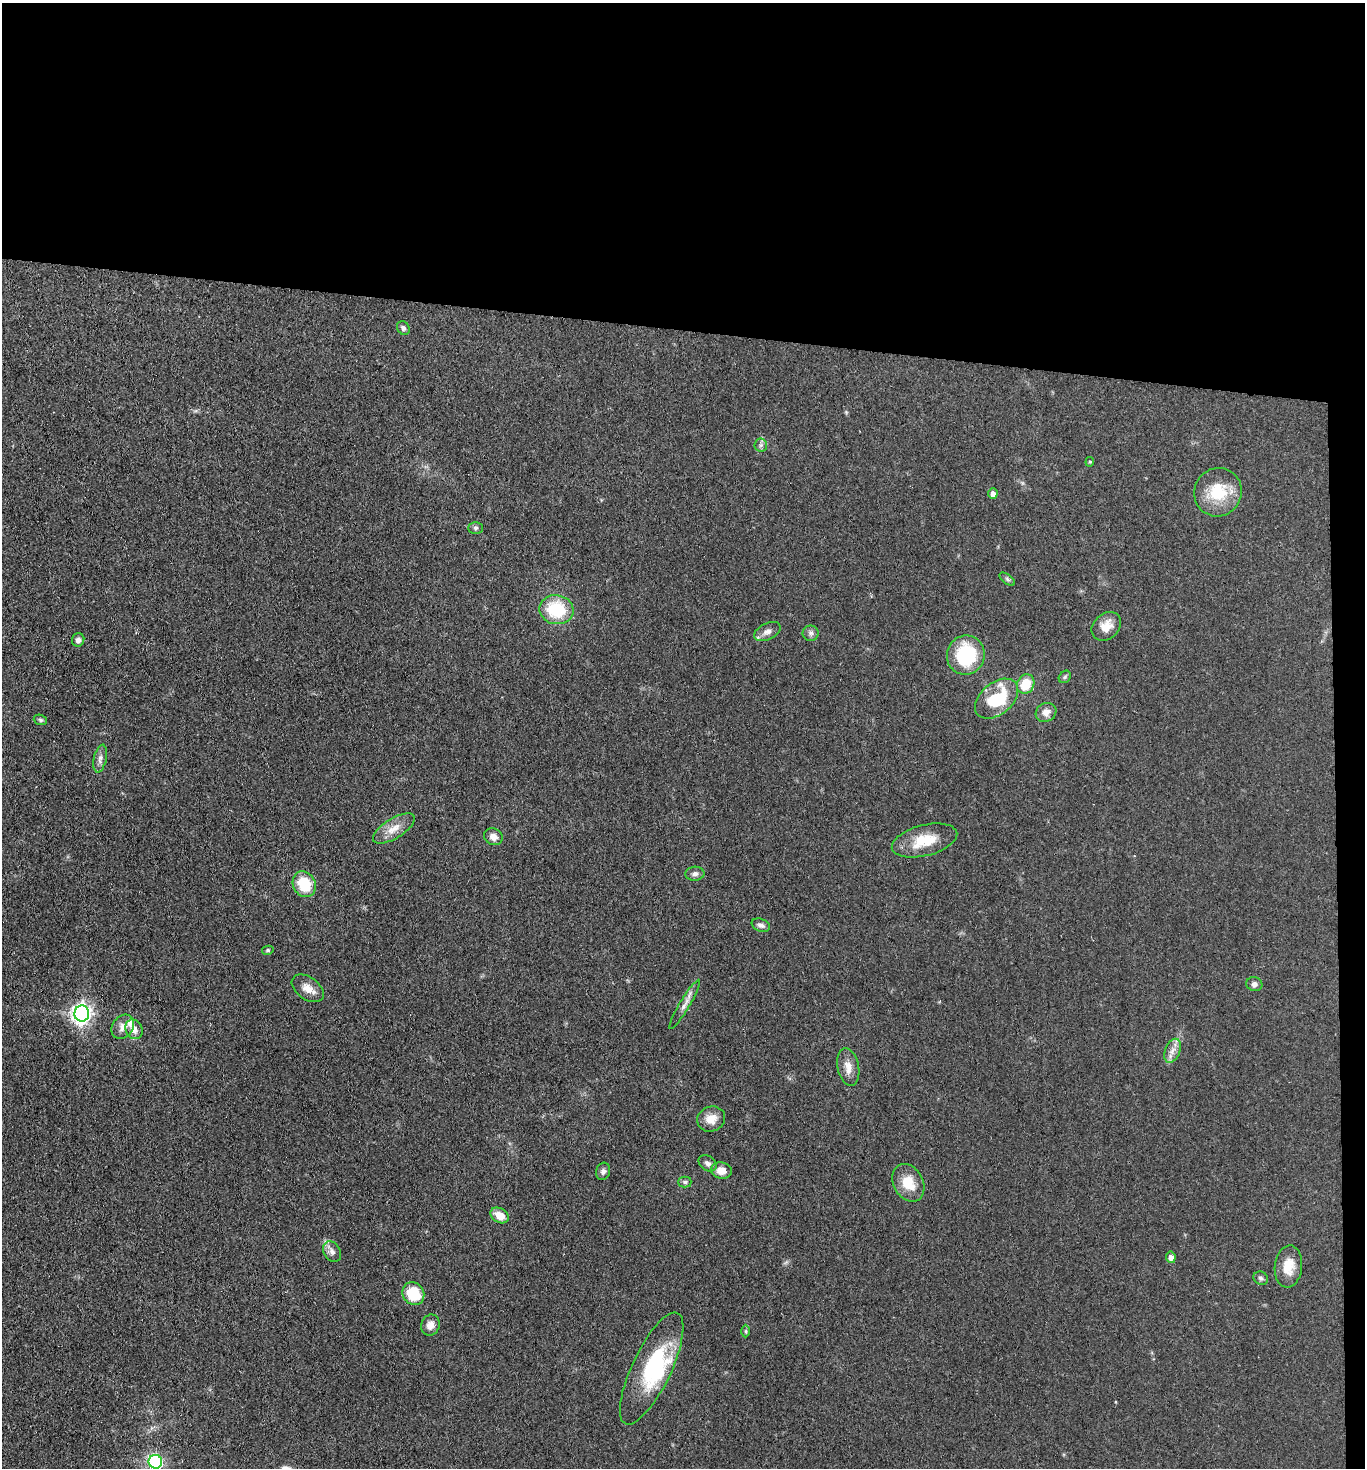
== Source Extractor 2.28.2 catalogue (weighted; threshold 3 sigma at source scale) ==
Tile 3 of 3 x 3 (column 3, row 1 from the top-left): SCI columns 2886-4248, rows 2937-4402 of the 4486 x 4408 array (HDU 1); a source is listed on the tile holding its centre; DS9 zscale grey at full resolution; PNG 1367 x 1470 px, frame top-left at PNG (2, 3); each listed source drawn as its Kron ellipse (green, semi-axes under 4 px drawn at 4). Shown black and unused: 24% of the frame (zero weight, under 3 of 4 exposures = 5% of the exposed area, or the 3 px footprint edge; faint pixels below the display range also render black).
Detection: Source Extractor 2.28.2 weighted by HDU 2 'WHT'; one run over the whole footprint, this tile lists its part. Background 0.0693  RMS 0.0072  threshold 0.0323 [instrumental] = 3 sigma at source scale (4.5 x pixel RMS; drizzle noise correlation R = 1.50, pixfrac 1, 0.05/0.05 arcsec/px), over >= 5 px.
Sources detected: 52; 1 inside a brighter object's white glare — neither listed nor drawn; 1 inside a brighter listed object's ellipse — not listed separately; the other 50 listed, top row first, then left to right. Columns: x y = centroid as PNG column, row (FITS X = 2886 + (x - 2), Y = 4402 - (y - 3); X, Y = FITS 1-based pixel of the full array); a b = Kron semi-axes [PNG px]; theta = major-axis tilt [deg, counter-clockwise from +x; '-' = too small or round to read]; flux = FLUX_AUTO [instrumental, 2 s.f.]
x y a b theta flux
403 328 7 6 - 2.1
761 445 6 6 - 1.9
1090 462 5 4 - 0.86
1218 492 24 23 - 28
993 494 5 4 - 4.1
476 528 7 6 - 1.6
1007 579 9 4 -36 1.4
556 610 17 14 -9 36
1106 626 16 12 42 9.7
767 631 14 8 26 4.3
811 633 8 8 - 2.5
78 640 7 6 - 3.1
966 655 20 19 - 51
1065 677 7 5 47 1.4
1026 684 10 8 63 17
996 699 25 16 40 38
1046 712 10 9 - 4.8
40 720 7 5 -20 1.2
100 758 14 6 77 3.3
394 829 24 10 32 9.4
493 837 9 8 - 4.8
924 840 33 15 14 21
695 874 9 7 4 2.6
304 884 13 11 -62 24
761 925 9 6 -20 2.6
268 950 5 4 - 1
1254 984 8 7 - 2.5
308 988 18 11 -35 7.4
685 1004 28 5 59 4.6
82 1014 8 7 - 350
123 1027 13 10 52 5.2
134 1029 10 8 -64 5.7
1172 1051 12 7 69 4.8
848 1067 19 10 -78 7.3
711 1119 14 12 22 8.5
708 1163 10 7 -35 2.7
721 1170 10 8 -11 7.4
603 1171 9 7 74 2.4
685 1182 6 5 - 1.4
908 1183 20 15 -61 15
500 1215 10 7 -32 8.7
332 1252 11 8 -58 3.4
1171 1257 5 5 - 3.5
1288 1266 21 13 83 12
1261 1278 7 6 - 1.8
413 1294 12 10 -56 23
430 1325 10 9 - 5
746 1331 6 4 -90 1.1
652 1368 61 19 65 56
155 1462 7 6 - 110
Isophote crosses this tile's border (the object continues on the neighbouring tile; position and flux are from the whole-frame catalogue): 1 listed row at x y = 155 1462